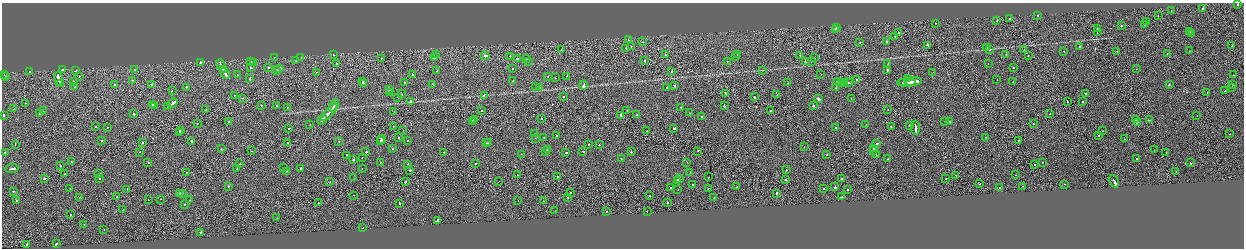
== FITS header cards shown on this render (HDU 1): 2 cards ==
NAXIS1  =                 2484
NAXIS2  =                  492

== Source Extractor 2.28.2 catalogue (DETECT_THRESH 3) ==
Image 2484 x 492 px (HDU 1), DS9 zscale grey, zoomed out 1/2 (1 PNG px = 2 x 2 image px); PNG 1246 x 250 px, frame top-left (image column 1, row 491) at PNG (2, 3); each listed source drawn as its Kron ellipse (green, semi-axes under 4 px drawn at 4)
Background -5.91e-04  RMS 0.062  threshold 0.187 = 3 sigma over >= 5 px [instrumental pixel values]
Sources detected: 379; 29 cannot appear on this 1/2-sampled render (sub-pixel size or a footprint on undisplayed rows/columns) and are neither listed nor drawn; the other 350 listed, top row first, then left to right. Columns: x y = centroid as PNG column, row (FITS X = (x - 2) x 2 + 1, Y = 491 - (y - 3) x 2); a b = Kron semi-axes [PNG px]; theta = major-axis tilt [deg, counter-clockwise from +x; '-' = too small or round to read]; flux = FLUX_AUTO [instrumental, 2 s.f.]
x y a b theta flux
1238 4 2 2 - 74
1203 9 3 2 - 270
1171 11 2 1 - 22
1037 15 2 1 - 46
1158 16 2 1 - 12
1010 19 2 1 - 49
997 21 2 1 - 26
1147 21 2 1 - 92
936 23 2 1 - 13
1144 24 2 1 - 59
1121 26 2 2 - 110
836 27 2 2 - 32
835 29 2 2 - 27
1097 29 3 2 - 120
1097 32 3 1 - 100
1190 32 2 1 - 19
899 33 2 2 - 27
1192 33 2 1 - 22
895 36 2 1 - 32
629 40 2 2 - 27
643 42 2 2 - 16
887 42 2 2 - 410
860 43 2 2 - 13
928 45 3 2 - 150
631 46 2 2 - 30
1080 46 2 2 - 32
1232 46 2 1 - 22
986 47 2 2 - 24
626 48 2 1 - 36
990 49 2 2 - 45
561 50 2 1 - 74
1024 50 2 2 - 47
1064 51 2 2 - 25
1117 51 2 1 - 39
1190 51 2 1 - 27
1167 53 2 1 - 47
738 54 2 2 - 120
1006 54 2 2 - 120
333 55 2 1 - 73
436 55 2 1 - 22
665 55 2 1 - 34
800 55 2 2 - 28
1028 55 2 2 - 32
485 56 4 2 - 410
509 56 2 1 - 39
274 57 2 1 - 4.7
301 57 2 2 - 24
736 57 2 2 - 36
381 58 2 1 - 28
434 58 2 2 - 56
517 58 3 2 - 95
815 58 2 1 - 23
526 59 2 2 - 130
296 61 2 2 - 31
645 61 2 1 - 97
727 61 2 2 - 34
805 61 2 2 - 51
811 61 2 2 - 63
200 62 2 1 - 270
250 62 2 2 - 96
253 62 2 2 - 83
528 62 2 1 - 23
336 63 2 2 - 28
888 63 2 2 - 35
988 64 2 2 - 26
222 66 7 2 -63 640
269 67 2 2 - 55
251 68 2 2 - 50
1013 68 2 2 - 49
223 69 4 1 - 220
280 69 2 2 - 210
513 69 2 2 - 12
1136 69 2 1 - 22
63 70 3 2 - 91
134 70 2 2 - 26
277 70 2 2 - 95
762 70 3 2 - 6.4
887 70 2 2 - 110
76 71 2 2 - 42
437 71 2 2 - 29
672 71 2 1 - 58
29 72 2 2 - 24
316 72 2 1 - 23
933 72 2 1 - 28
225 73 6 2 -64 290
4 74 2 2 - 63
821 74 2 1 - 17
237 75 2 1 - 25
412 75 2 2 - 52
1233 75 2 1 - 20
79 76 2 2 - 26
567 76 3 2 - 170
5 77 2 2 - 29
547 77 2 1 - 50
555 78 2 1 - 23
908 78 2 2 - 30
58 79 7 2 -73 370
250 79 2 2 - 51
857 79 2 2 - 92
132 80 2 2 - 51
997 80 2 1 - 18
73 81 2 2 - 32
513 81 2 2 - 70
362 82 2 2 - 82
838 82 4 2 - 210
842 82 3 1 - 150
844 82 2 1 - 100
848 82 5 2 - 210
907 82 9 1 2 530
913 82 8 2 4 320
1013 82 2 2 - 29
404 83 2 2 - 40
788 83 2 2 - 22
903 83 2 2 - 150
60 84 4 1 - 220
114 84 2 2 - 100
363 84 3 2 - 130
433 84 2 2 - 78
152 85 2 2 - 55
583 85 4 2 - 170
1169 85 2 2 - 69
1232 85 2 1 - 49
535 86 2 2 - 32
675 86 2 2 - 170
75 87 2 2 - 20
187 87 2 2 - 77
540 87 2 1 - 120
1232 87 2 1 - 21
666 88 2 1 - 25
836 88 2 2 - 19
389 89 2 2 - 110
172 91 2 2 - 31
1225 91 2 2 - 28
390 93 2 2 - 28
726 93 3 2 - 120
1085 93 3 1 - 110
1207 93 2 1 - 16
402 94 2 2 - 31
777 94 2 2 - 18
234 95 2 2 - 27
484 95 2 2 - 35
398 97 2 1 - 30
563 97 2 2 - 39
754 97 2 1 - 70
243 98 2 1 - 18
818 99 3 2 - 150
851 99 2 2 - 19
410 101 2 2 - 170
1082 101 2 1 - 12
1067 102 2 1 - 53
26 103 2 1 - 27
172 103 5 2 - 460
152 105 2 2 - 60
262 105 2 2 - 67
276 105 2 2 - 31
334 105 7 2 60 370
154 106 2 2 - 53
724 106 2 2 - 47
813 106 2 2 - 190
168 107 2 1 - 40
681 107 2 2 - 33
287 108 2 2 - 44
14 109 2 2 - 19
206 110 2 2 - 49
627 110 2 2 - 26
888 110 2 1 - 17
43 111 2 1 - 130
394 111 2 2 - 33
481 111 2 1 - 28
770 111 2 2 - 65
329 112 11 2 47 480
40 113 2 2 - 73
689 113 2 2 - 23
133 114 2 1 - 120
1050 114 2 2 - 36
3 115 2 2 - 96
620 115 2 2 - 110
637 115 2 2 - 27
1197 116 2 1 - 24
701 117 2 2 - 37
541 118 2 2 - 38
322 120 5 2 - 390
475 120 2 2 - 88
1136 120 2 1 - 20
1149 120 3 2 - 90
473 121 2 2 - 29
945 121 2 2 - 49
229 122 2 2 - 39
950 122 2 2 - 24
1137 122 2 1 - 82
197 124 2 1 - 28
1033 124 2 2 - 33
310 125 2 2 - 48
866 125 2 2 - 30
909 125 2 2 - 64
393 126 2 2 - 50
891 126 2 2 - 41
95 127 2 2 - 36
107 127 2 1 - 58
674 128 3 2 - 66
836 128 2 2 - 36
915 128 7 2 -86 280
289 129 2 2 - 72
180 131 2 1 - 430
403 131 2 1 - 27
646 131 2 1 - 20
1103 131 2 2 - 17
179 132 4 2 - 770
534 134 2 1 - 16
1230 134 2 2 - 21
556 136 2 2 - 390
1099 136 2 1 - 43
398 137 2 2 - 34
544 137 2 2 - 26
985 137 2 1 - 18
536 138 2 2 - 26
382 139 4 2 - 230
1124 139 2 1 - 47
1019 140 2 1 - 110
102 141 2 2 - 46
192 141 2 2 - 240
339 141 2 2 - 16
380 141 2 2 - 46
408 141 2 2 - 50
142 143 2 2 - 77
288 143 2 1 - 30
486 143 2 2 - 24
489 143 2 2 - 33
15 144 2 1 - 39
876 144 2 2 - 230
588 145 2 2 - 74
599 145 2 1 - 40
804 147 2 2 - 23
873 148 2 2 - 130
221 149 2 1 - 62
392 149 2 2 - 26
547 150 2 1 - 56
873 150 2 2 - 160
1154 150 2 1 - 28
252 151 2 1 - 25
583 151 2 2 - 60
698 151 2 1 - 32
140 152 2 2 - 26
366 152 2 2 - 72
444 152 2 2 - 36
546 152 2 2 - 51
566 152 2 1 - 120
631 152 2 2 - 49
1166 152 2 2 - 42
5 153 2 2 - 110
521 154 2 1 - 16
347 155 2 2 - 39
826 155 2 1 - 43
876 155 2 1 - 130
362 157 2 1 - 24
621 159 2 1 - 18
888 159 2 2 - 83
1137 159 2 1 - 58
353 160 2 2 - 480
72 162 2 2 - 44
380 162 2 2 - 45
687 162 2 2 - 3.8
1043 162 2 2 - 24
148 163 2 2 - 88
476 163 2 1 - 66
1190 163 3 2 - 81
240 164 2 1 - 51
408 164 2 2 - 73
1034 165 2 2 - 42
60 166 2 2 - 45
237 168 2 1 - 25
284 168 2 2 - 20
362 168 2 1 - 18
12 169 6 2 5 300
301 169 2 2 - 110
410 170 2 2 - 65
786 170 2 1 - 120
286 171 2 2 - 23
1176 172 2 1 - 29
186 173 2 1 - 28
690 173 2 1 - 32
65 174 2 2 - 30
99 174 2 2 - 81
517 175 2 1 - 24
956 175 2 1 - 18
1015 175 2 2 - 29
557 176 2 1 - 110
708 177 2 2 - 78
354 178 2 1 - 28
44 179 3 2 - 82
100 179 2 2 - 180
680 179 3 2 - 260
841 179 2 2 - 55
946 179 2 2 - 53
677 180 2 2 - 280
785 180 2 2 - 54
1114 181 6 2 -65 460
330 182 2 1 - 44
405 182 2 2 - 190
498 182 2 1 - 98
980 184 2 2 - 59
1064 184 2 2 - 18
692 185 2 2 - 27
229 186 2 1 - 73
737 186 2 1 - 31
1023 186 2 2 - 44
671 187 2 1 - 19
835 187 2 2 - 190
708 188 2 2 - 42
999 188 2 1 - 23
70 189 2 2 - 47
823 189 2 2 - 45
127 190 2 2 - 190
678 190 2 1 - 59
847 190 2 2 - 80
13 191 2 2 - 61
571 192 2 2 - 49
179 193 4 2 - 210
182 193 2 1 - 110
777 193 2 2 - 170
354 195 2 1 - 20
649 196 2 2 - 44
80 197 2 2 - 45
117 197 2 2 - 61
567 197 2 2 - 92
841 197 2 2 - 72
714 198 2 2 - 21
161 199 2 2 - 24
148 200 2 1 - 25
190 200 2 2 - 19
16 201 2 2 - 210
518 201 2 1 - 17
543 201 2 1 - 30
318 203 2 2 - 32
400 203 2 2 - 99
667 203 2 2 - 82
185 204 2 1 - 37
123 210 2 1 - 33
555 211 2 2 - 27
607 211 2 2 - 37
647 211 2 1 - 35
71 215 2 2 - 52
276 218 2 1 - 8.9
438 221 4 2 - 760
84 225 2 2 - 63
363 228 2 1 - 50
104 229 2 2 - 21
200 232 2 1 - 330
27 244 3 2 - 310
56 244 3 2 - 210
At the frame edge (FLAGS 8, measured only in part): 1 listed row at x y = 1238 4
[29 sub-pixel or undisplayed-footprint detections neither listed nor drawn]